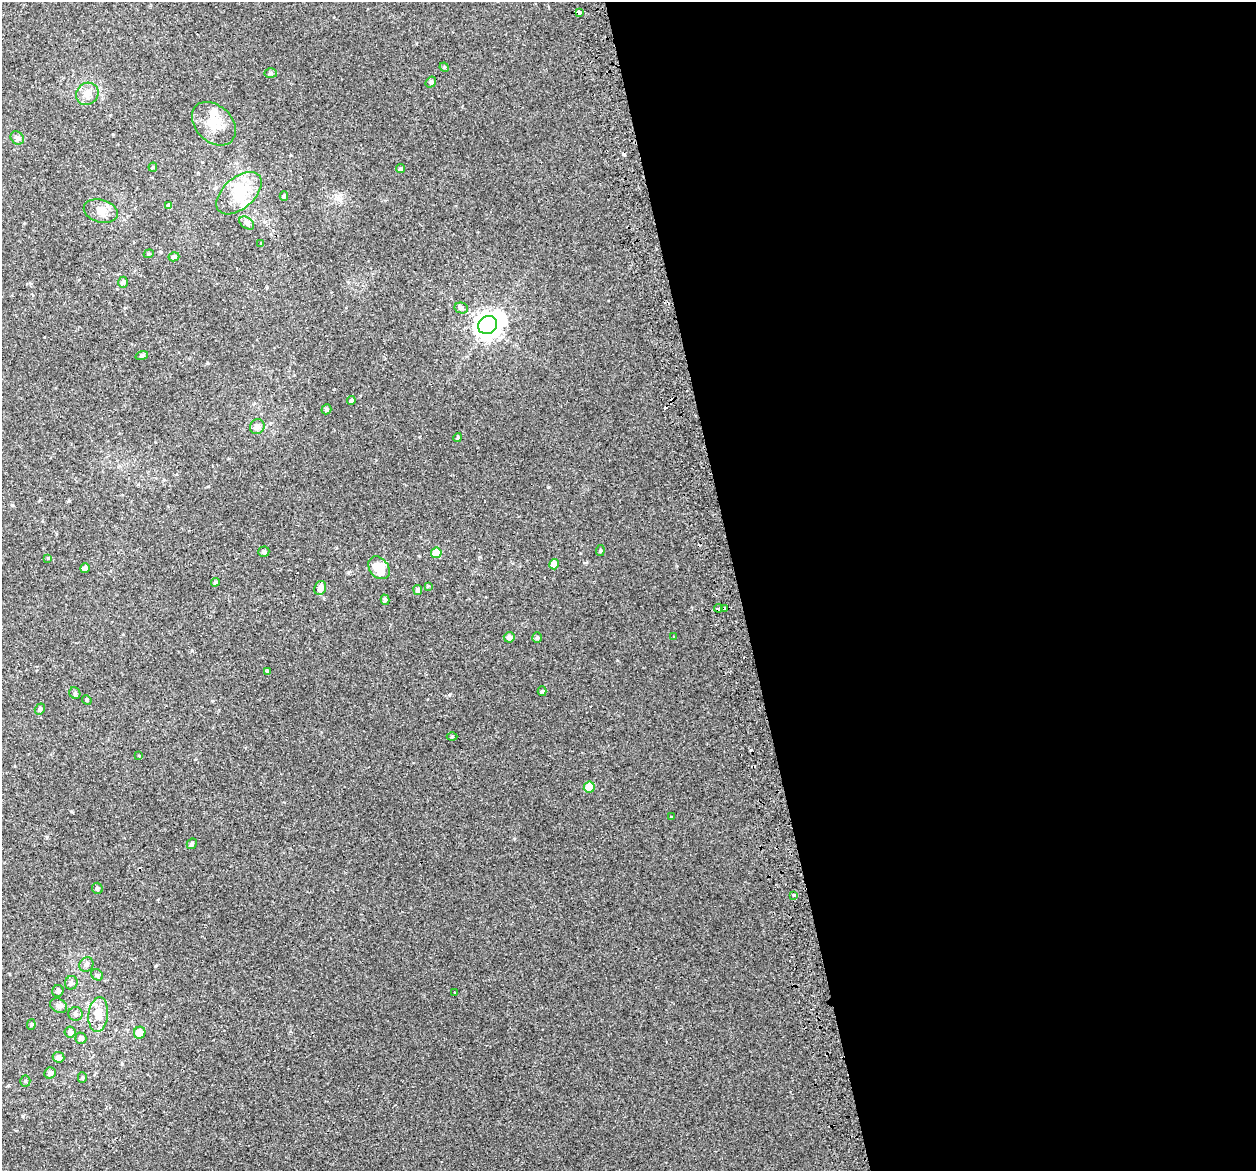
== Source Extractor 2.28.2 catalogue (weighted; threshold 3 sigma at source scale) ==
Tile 8 of 4 x 4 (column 4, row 2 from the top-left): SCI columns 3802-5055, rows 2457-3625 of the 5097 x 4867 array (HDU 1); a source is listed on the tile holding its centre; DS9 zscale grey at full resolution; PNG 1258 x 1173 px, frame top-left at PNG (2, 2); each listed source drawn as its Kron ellipse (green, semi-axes under 4 px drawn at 4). Shown black and unused: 41% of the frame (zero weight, under 2 of 3 exposures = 3% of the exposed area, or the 3 px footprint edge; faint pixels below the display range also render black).
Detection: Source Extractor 2.28.2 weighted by HDU 2 'WHT'; one run over the whole footprint, this tile lists its part. Background 0.00356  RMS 0.0041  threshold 0.0185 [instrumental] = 3 sigma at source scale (4.5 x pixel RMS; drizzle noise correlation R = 1.50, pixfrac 1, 0.0396/0.0396 arcsec/px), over >= 5 px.
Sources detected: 80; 1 inside a brighter object's white glare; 6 cosmic-ray / hot-pixel residue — neither listed nor drawn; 3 inside a brighter listed object's ellipse — not listed separately; the other 70 listed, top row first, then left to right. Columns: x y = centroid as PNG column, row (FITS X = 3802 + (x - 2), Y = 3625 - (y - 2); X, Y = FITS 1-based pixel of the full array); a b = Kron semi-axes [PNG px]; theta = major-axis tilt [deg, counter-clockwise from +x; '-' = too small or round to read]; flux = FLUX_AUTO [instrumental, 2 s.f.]
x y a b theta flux
580 13 4 4 - 1.8
444 67 5 4 - 0.42
271 73 6 5 - 0.7
431 82 6 5 - 0.9
87 94 12 10 40 3.6
214 124 25 18 -44 8
17 138 7 6 - 1.1
153 167 4 4 - 0.43
400 169 5 4 - 0.71
239 193 27 15 41 14
284 196 4 4 - 0.76
169 206 4 4 - 0.95
101 211 17 11 -15 3.8
247 223 8 5 -37 1.1
261 244 4 3 - 0.33
149 254 5 4 - 0.59
174 257 5 4 - 0.99
123 282 6 5 - 0.9
461 308 7 5 -14 0.94
488 325 10 8 38 440
142 355 6 4 18 0.59
351 400 4 4 - 0.73
326 409 5 4 - 0.82
257 427 8 7 - 1.9
458 438 4 4 - 0.55
600 551 5 3 - 0.48
264 552 5 5 - 0.88
436 553 5 5 - 7.3
48 558 4 4 - 0.33
554 564 5 5 - 3.6
85 568 5 4 - 1.4
379 568 12 9 -51 11
215 582 4 4 - 0.58
428 586 4 4 - 0.32
320 588 7 5 70 2.4
418 590 5 4 - 1.1
385 600 5 4 - 0.68
719 608 4 3 - 4.3
725 608 4 3 - 4.2
674 636 3 3 - 1.4
509 637 5 5 - 1.7
537 638 5 4 - 0.66
267 671 4 3 - 0.59
542 691 5 4 - 0.61
75 693 6 5 - 0.67
87 700 5 4 - 0.44
40 709 6 5 - 1
452 736 5 3 - 0.46
138 755 4 3 - 0.54
589 787 5 5 - 8.4
671 816 3 2 - 0.45
192 844 5 4 - 0.92
97 888 6 5 - 0.73
794 895 3 3 - 3.2
86 965 8 6 50 1.2
97 975 6 5 - 0.75
71 983 7 6 - 1.1
58 991 6 5 - 0.92
455 993 3 2 - 0.35
59 1006 9 6 -30 1.4
75 1014 7 7 - 1.2
98 1015 17 9 83 5.7
31 1025 5 4 - 0.45
70 1032 5 5 - 1.6
140 1033 6 5 - 4.9
81 1038 6 5 - 1.2
58 1057 6 5 - 1.5
50 1073 6 5 - 1.2
82 1077 5 4 - 0.55
25 1081 5 5 - 0.58
Overlapping masked pixels (flux is a lower limit): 3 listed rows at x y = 580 13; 719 608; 725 608
Unlisted compact peaks at least as high as the median listed source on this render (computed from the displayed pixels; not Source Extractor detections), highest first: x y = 548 487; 449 695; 23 1116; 71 811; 514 839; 12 505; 155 966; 207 363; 47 837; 348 572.